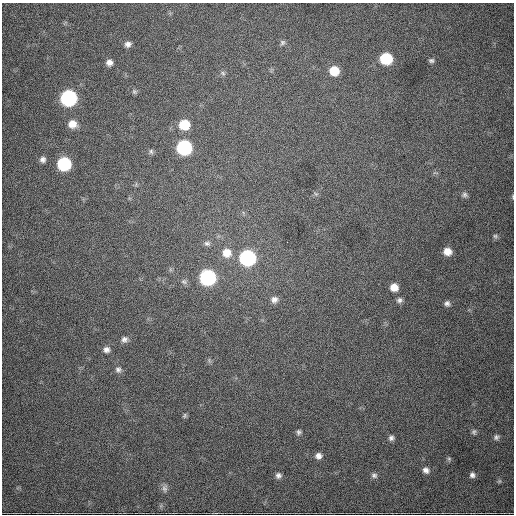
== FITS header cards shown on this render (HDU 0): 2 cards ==
NAXIS1  =                  512
NAXIS2  =                  512

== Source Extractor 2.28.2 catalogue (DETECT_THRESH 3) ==
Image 512 x 512 px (HDU 0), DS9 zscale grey, 1 PNG px = 1 image px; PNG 516 x 516 px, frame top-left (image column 1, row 512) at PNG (2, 3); no overlay
Background 2140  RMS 42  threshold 126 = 3 sigma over >= 5 px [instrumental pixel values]
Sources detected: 47; all 47 listed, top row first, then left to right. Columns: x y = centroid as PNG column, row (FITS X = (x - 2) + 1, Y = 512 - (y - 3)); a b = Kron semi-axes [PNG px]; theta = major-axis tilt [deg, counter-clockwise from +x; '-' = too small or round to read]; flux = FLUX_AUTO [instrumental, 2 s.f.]
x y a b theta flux
282 42 8 7 - 7000
128 44 8 7 - 12000
386 59 8 8 - 180000
431 61 5 4 - 5500
109 62 7 6 - 15000
334 71 8 8 - 63000
223 73 7 5 -25 6600
134 92 7 5 -45 5500
69 98 9 8 - 720000
72 124 9 8 - 30000
184 125 9 8 - 86000
184 147 9 8 - 480000
151 151 7 6 - 5900
43 159 7 7 - 11000
64 164 8 8 - 310000
435 173 8 3 -5 3700
316 194 6 4 -43 4400
465 195 8 7 - 7800
513 196 5 3 - 2500
495 236 7 6 - 5400
287 242 2 2 - 3900
207 243 9 7 -1 9100
447 251 8 7 - 29000
227 253 11 11 - 36000
247 258 9 9 - 610000
208 278 9 9 - 590000
184 282 9 6 -36 8000
394 287 7 7 - 28000
274 300 9 9 - 14000
399 300 8 7 - 8600
447 303 7 7 - 8500
124 339 9 8 - 12000
106 350 8 7 - 13000
118 369 9 8 - 11000
185 416 6 5 - 4800
299 432 6 6 - 6600
474 432 7 6 - 6400
496 437 8 7 - 8300
391 438 7 7 - 8700
318 456 8 7 - 14000
449 459 6 5 - 4700
426 470 8 7 - 13000
278 475 7 7 - 9500
374 475 8 6 -13 7900
472 475 7 7 - 10000
499 481 6 5 - 4500
164 488 11 6 86 10000
At the frame edge (FLAGS 8, measured only in part): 1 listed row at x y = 513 196